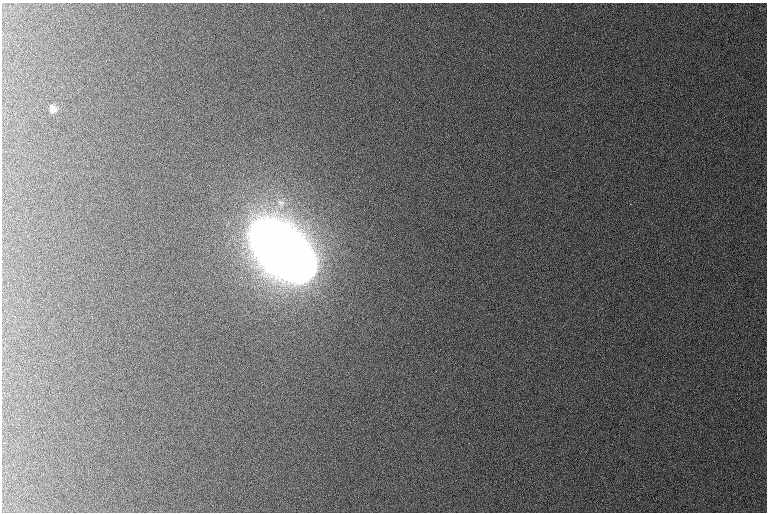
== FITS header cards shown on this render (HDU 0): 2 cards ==
NAXIS1  =                  765 /
NAXIS2  =                  510 /

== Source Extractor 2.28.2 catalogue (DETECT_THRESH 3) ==
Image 765 x 510 px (HDU 0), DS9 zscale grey, 1 PNG px = 1 image px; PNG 769 x 514 px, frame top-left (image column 1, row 510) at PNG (2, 3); no overlay
Background 1080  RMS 11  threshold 32.6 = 3 sigma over >= 5 px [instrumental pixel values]
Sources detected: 4; all 4 listed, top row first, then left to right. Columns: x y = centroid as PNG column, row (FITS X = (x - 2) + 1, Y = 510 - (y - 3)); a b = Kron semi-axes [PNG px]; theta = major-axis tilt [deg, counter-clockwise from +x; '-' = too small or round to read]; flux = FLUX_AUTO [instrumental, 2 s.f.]
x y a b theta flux
53 109 9 7 -63 4.7e+03
281 203 16 11 -56 9.5e+03
630 204 2 2 - 7.5e+02
282 252 52 24 -39 8.8e+06